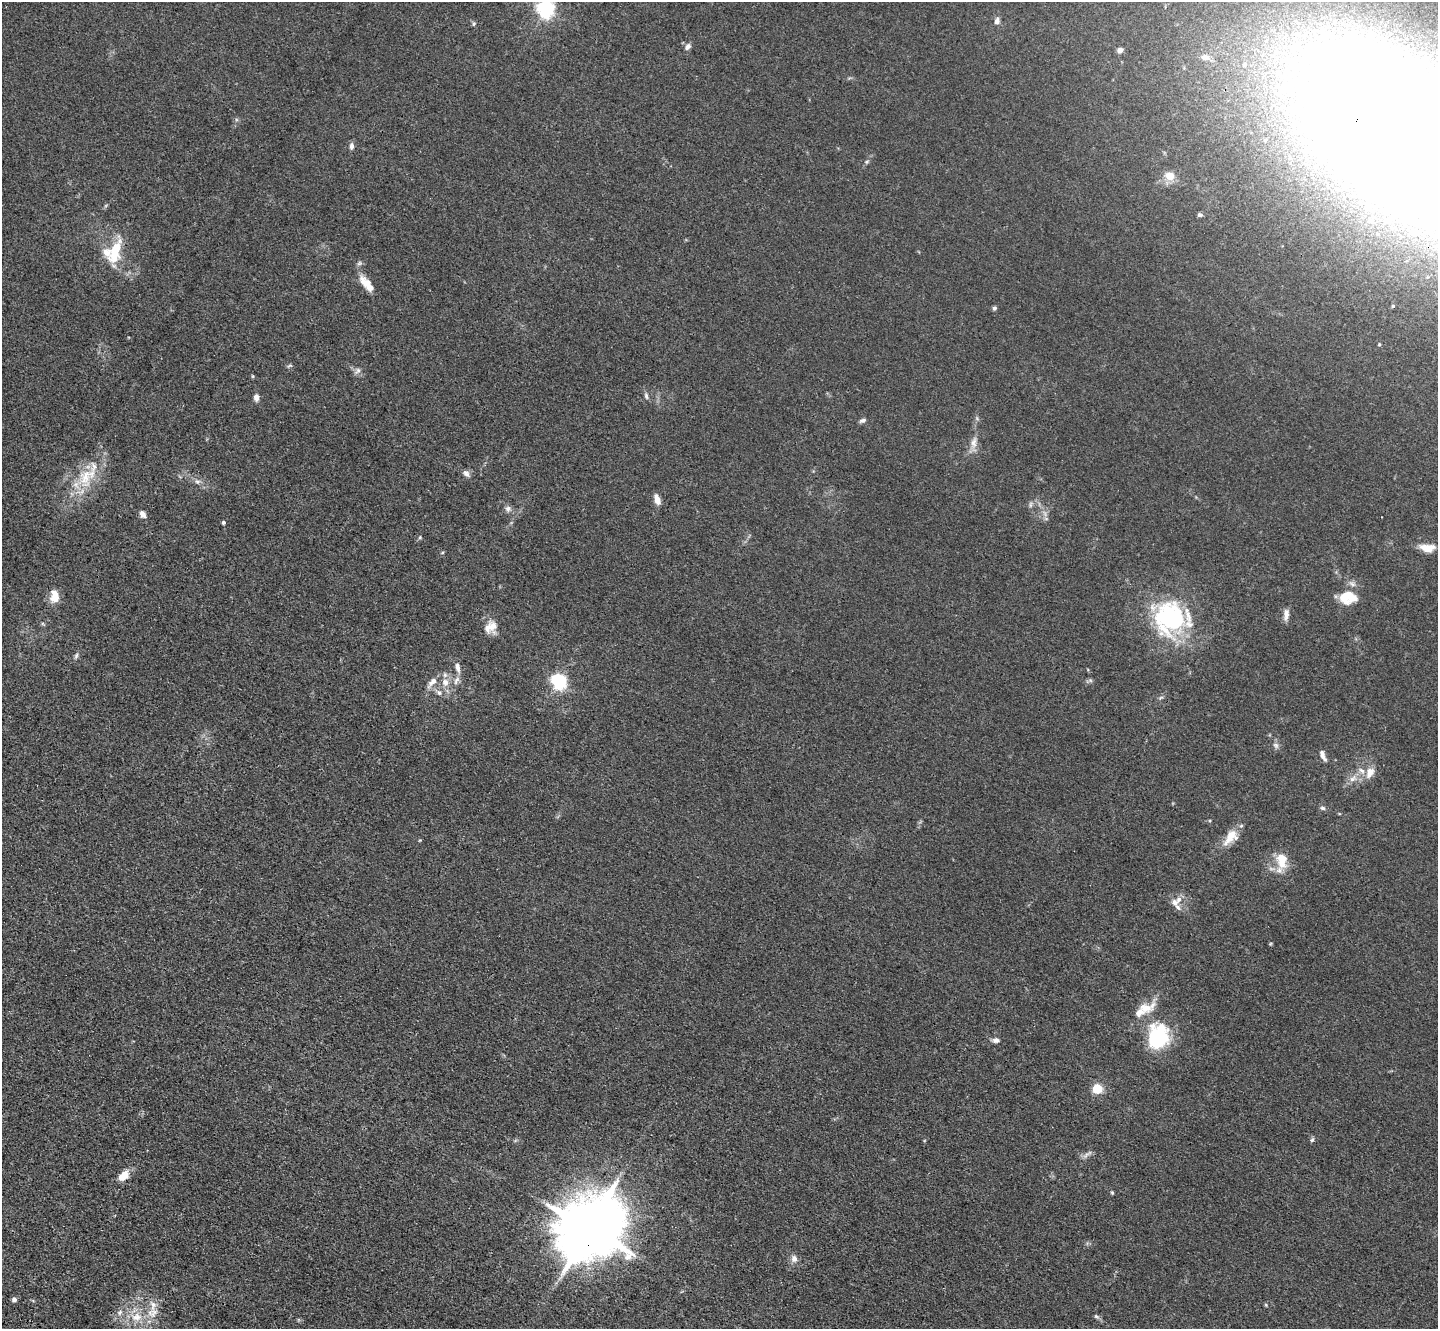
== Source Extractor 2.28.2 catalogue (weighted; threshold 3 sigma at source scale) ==
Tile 7 of 4 x 4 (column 3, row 2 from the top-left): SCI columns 2924-4359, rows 3029-4355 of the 5849 x 5918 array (HDU 1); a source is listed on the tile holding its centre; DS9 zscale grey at full resolution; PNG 1440 x 1331 px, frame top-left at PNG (2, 2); no overlay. Shown black and unused: <1% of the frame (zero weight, under 3 of 4 exposures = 5% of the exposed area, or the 3 px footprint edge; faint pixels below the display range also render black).
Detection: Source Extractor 2.28.2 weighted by HDU 2 'WHT'; one run over the whole footprint, this tile lists its part. Background 0.0331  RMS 0.0043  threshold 0.0194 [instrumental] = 3 sigma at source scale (4.5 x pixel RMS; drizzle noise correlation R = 1.50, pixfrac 1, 0.05/0.05 arcsec/px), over >= 5 px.
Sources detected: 86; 1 inside a brighter object's white glare — not listed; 12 inside a brighter listed object's ellipse — not listed separately; the other 73 listed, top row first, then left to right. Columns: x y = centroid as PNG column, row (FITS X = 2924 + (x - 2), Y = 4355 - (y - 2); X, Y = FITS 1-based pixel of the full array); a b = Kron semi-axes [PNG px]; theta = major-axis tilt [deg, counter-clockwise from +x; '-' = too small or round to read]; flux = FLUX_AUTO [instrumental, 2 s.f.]
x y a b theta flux
546 9 6 6 - 180
997 21 8 6 82 2
474 24 6 4 89 0.63
688 47 9 6 50 1.8
1120 50 6 5 - 2.2
1205 57 13 8 -6 2.9
352 146 9 6 90 1.5
1415 151 220 89 -32 1700
867 162 6 5 - 0.72
1170 176 13 11 -8 5.2
1200 215 7 5 -20 0.86
115 252 31 13 74 14
359 263 7 5 22 0.94
366 283 20 10 -45 6
1393 306 3 3 - 0.48
994 308 5 4 - 1
1379 344 4 3 - 0.46
290 366 8 4 9 0.68
358 371 9 7 62 1.5
252 376 5 3 - 0.43
646 396 9 5 -82 1.1
256 397 7 6 - 2.3
863 420 9 5 14 1.2
974 442 18 8 83 3.5
466 474 9 7 -39 1.7
87 476 38 21 53 19
197 481 8 6 -23 1.4
657 500 12 6 -70 3.4
1030 504 9 4 81 0.9
508 509 9 8 - 1.6
143 514 8 6 -61 2.6
1045 514 9 4 -71 1.4
223 522 4 4 - 0.8
420 537 5 4 - 0.52
1427 548 18 9 -3 5.4
55 597 14 11 44 4.9
1347 597 20 14 -1 11
1286 614 14 6 85 2.7
1169 618 45 40 -88 55
491 627 17 14 45 5.4
76 656 9 4 64 0.96
458 667 14 6 -77 2.3
456 680 14 6 61 2.5
1090 680 7 4 -19 0.78
559 681 6 6 - 110
432 682 16 7 48 3.4
445 682 10 9 - 3.5
439 693 8 6 -54 1.5
1161 697 7 4 20 0.66
1276 745 9 6 -44 1.4
1323 756 13 5 -56 2.1
1370 772 14 9 66 4.5
1353 779 12 7 48 2.8
1323 808 7 5 -4 0.94
1231 837 23 12 52 7.5
1282 860 22 13 -81 9
1175 902 10 9 - 2.5
1145 1008 30 14 23 8.1
1159 1037 25 20 85 34
996 1040 9 6 -3 1.7
1097 1089 8 8 - 9.7
1312 1140 6 5 - 0.77
1087 1154 17 5 37 1.6
124 1176 15 9 44 5.1
1112 1193 5 3 - 0.51
589 1229 19 16 49 4200
794 1259 11 9 -90 2.3
14 1299 6 5 - 1.3
153 1305 19 9 85 4.9
1266 1305 5 4 - 0.47
120 1312 9 6 63 1.6
1096 1316 7 5 -29 0.84
137 1317 17 13 7 8.3
Overlapping masked pixels (flux is a lower limit): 2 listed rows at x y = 1415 151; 589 1229
Isophote crosses this tile's border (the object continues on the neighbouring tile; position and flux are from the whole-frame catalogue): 2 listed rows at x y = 546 9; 1415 151